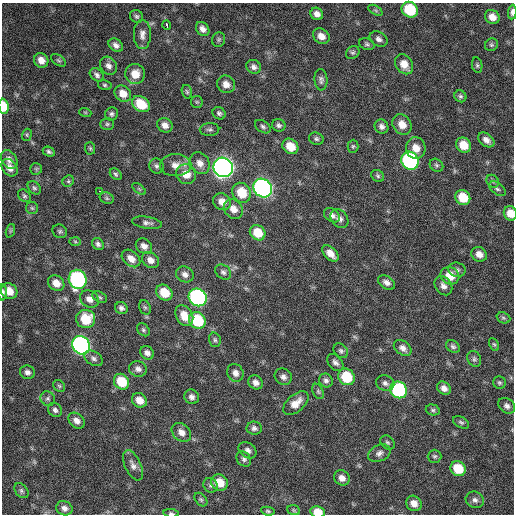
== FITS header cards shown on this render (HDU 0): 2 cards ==
NAXIS1  =                  512 / Axis length
NAXIS2  =                  512 / Axis length

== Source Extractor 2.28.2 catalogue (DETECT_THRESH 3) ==
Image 512 x 512 px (HDU 0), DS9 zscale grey, 1 PNG px = 1 image px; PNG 516 x 516 px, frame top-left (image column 1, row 512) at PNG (2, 3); each listed source drawn as its Kron ellipse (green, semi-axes under 4 px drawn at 4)
Background 298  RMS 18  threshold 53.5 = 3 sigma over >= 5 px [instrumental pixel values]
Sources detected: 167; all 167 listed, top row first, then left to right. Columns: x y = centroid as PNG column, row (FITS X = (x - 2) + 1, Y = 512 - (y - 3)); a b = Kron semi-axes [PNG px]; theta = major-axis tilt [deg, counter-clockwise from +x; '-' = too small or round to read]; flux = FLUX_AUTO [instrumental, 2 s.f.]
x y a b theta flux
375 10 8 4 -31 2100
410 10 8 7 - 56000
512 12 7 4 87 4600
317 14 6 6 - 6600
137 16 7 6 - 2700
492 17 8 6 -37 11000
167 25 5 3 - 6100
203 29 8 6 -52 6000
142 34 14 8 -90 7500
321 36 9 7 -33 9200
379 39 9 7 -33 4700
219 40 7 6 - 2500
367 44 8 5 -24 2600
116 45 8 6 -40 5300
491 45 7 6 - 2200
353 53 7 5 33 2600
41 60 7 7 - 9100
58 60 8 5 -37 2100
404 64 11 8 -56 15000
477 65 8 5 -80 2200
108 66 10 8 -56 5600
254 67 8 6 -33 4600
135 74 10 9 - 17000
97 75 8 5 -40 3700
321 80 10 6 -85 4000
226 84 9 8 - 8900
105 85 7 5 -15 2100
187 92 7 5 -73 2000
123 94 9 7 -42 12000
460 96 6 5 - 2400
197 102 6 5 - 1900
141 104 9 7 -36 31000
4 106 7 5 -85 26000
85 112 6 4 -19 1400
219 113 7 6 - 3000
111 114 7 6 - 3100
107 124 7 5 0 2300
402 124 11 9 -51 13000
165 125 8 7 - 7000
279 125 7 6 - 3000
263 127 9 5 -34 3000
381 127 7 6 - 4700
209 129 10 6 3 3200
27 135 6 4 72 1600
316 139 7 6 - 2800
486 140 9 6 -38 6600
464 145 8 7 - 19000
290 146 8 7 - 20000
353 146 6 5 - 2100
90 148 6 5 - 1800
416 148 11 10 - 13000
49 152 6 4 -28 2700
9 160 10 7 -56 6800
410 161 9 8 - 190000
200 163 11 9 -55 9100
176 165 15 11 2 12000
436 165 7 6 - 2400
157 166 8 7 - 3600
223 167 10 9 - 720000
10 168 9 7 -51 8400
36 169 6 6 - 2100
116 174 7 5 -44 2300
186 174 10 9 - 15000
378 176 7 5 -35 2300
68 181 6 5 - 2200
493 181 7 5 -45 2700
34 188 7 5 -44 2600
263 188 10 8 -45 400000
139 189 8 4 -37 1900
497 189 9 5 -37 3500
100 192 3 2 - 8300
242 193 10 9 - 28000
24 196 7 5 -44 2400
463 197 8 7 - 26000
107 198 7 5 -22 2500
222 202 9 8 - 9900
32 208 6 6 - 2100
233 209 10 8 -48 9900
510 213 7 6 - 14000
332 215 9 6 -35 5100
339 219 10 8 -52 5800
147 223 15 6 -8 4700
10 231 7 4 71 2000
60 231 7 6 - 2700
258 233 8 7 - 22000
75 241 6 4 -2 1600
98 244 6 5 - 3500
144 246 9 7 -37 6800
330 253 10 6 -44 10000
479 254 8 7 - 8400
131 258 10 7 -40 8900
150 260 9 7 -38 7700
457 270 9 7 -14 3700
223 272 9 7 -40 3600
185 274 9 7 -26 5700
450 276 9 8 - 19000
78 279 9 9 - 200000
387 282 9 6 -32 5500
56 283 9 7 -39 12000
443 286 10 8 -53 6700
9 291 8 7 - 15000
3 292 8 3 -89 2900
164 293 9 7 -41 25000
100 297 8 5 -27 2400
198 297 9 8 - 260000
89 299 10 8 -34 7600
145 307 7 5 -66 2200
121 308 6 5 - 3700
184 316 11 8 -59 17000
503 318 7 5 -21 2200
86 319 9 9 - 34000
197 320 9 8 - 59000
143 330 7 5 -46 2300
215 340 7 5 -74 2600
494 344 7 4 -61 1800
81 345 9 8 - 350000
453 346 7 5 -34 2900
403 348 10 6 -37 6200
341 351 8 6 -45 3000
147 353 7 6 - 5200
93 358 10 7 -32 4300
474 359 8 6 -61 3200
335 363 9 6 -48 4600
138 369 9 7 -15 5100
27 372 7 7 - 4600
235 373 9 8 - 6700
283 377 9 8 - 5400
346 377 9 7 -49 43000
326 380 7 6 - 3900
122 382 8 7 - 33000
255 382 8 6 -40 6200
385 383 9 7 -23 4400
499 383 6 6 - 2400
59 386 6 5 - 1900
444 388 7 6 - 6700
399 390 9 8 - 130000
318 391 8 5 -63 2600
192 397 7 7 - 5100
48 399 7 6 - 3400
139 400 8 6 -38 12000
296 403 15 8 41 13000
507 406 9 7 -41 5100
55 410 7 6 - 3900
433 410 7 5 -15 2400
77 421 9 7 -42 6900
461 422 9 5 -28 2600
254 428 7 6 - 4000
181 432 11 8 -41 8500
387 442 8 6 -44 2600
248 450 10 7 -37 5100
379 453 12 8 26 5600
435 456 7 6 - 2400
244 459 8 6 -49 3500
133 465 16 8 -65 7400
458 469 8 7 - 32000
342 478 8 7 - 7500
219 482 9 7 -37 21000
210 485 8 6 -46 3500
21 491 8 6 -52 2900
201 499 8 5 -48 2300
475 500 9 8 - 5100
414 503 8 7 - 9800
64 508 8 7 - 5600
294 510 6 5 - 1700
268 511 7 4 -9 2100
318 512 7 5 -13 16000
171 513 7 4 -8 2100
At the frame edge (FLAGS 8, measured only in part): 6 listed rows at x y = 512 12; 4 106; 510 213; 3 292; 318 512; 171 513